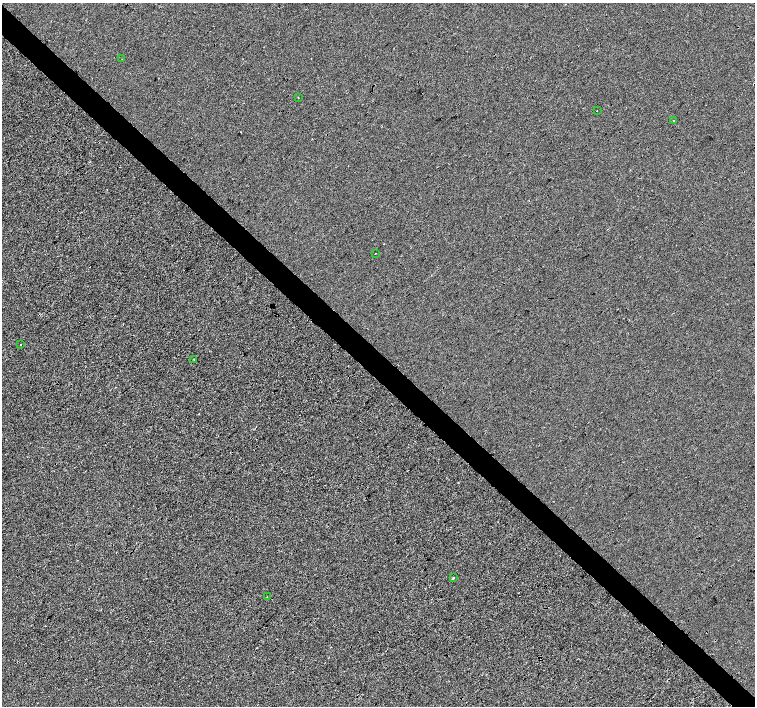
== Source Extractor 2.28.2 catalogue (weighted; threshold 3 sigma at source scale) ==
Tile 11 of 4 x 4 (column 3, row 3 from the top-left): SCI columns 3016-4520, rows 1635-3042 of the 6027 x 6019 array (HDU 1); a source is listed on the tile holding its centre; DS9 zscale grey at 2 x 2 block average (1 PNG px = mean of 2 x 2 image px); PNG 757 x 708 px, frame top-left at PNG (2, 3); each listed source drawn as its Kron ellipse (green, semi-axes under 4 px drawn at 4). Shown black and unused: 5% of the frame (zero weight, under 3 of 4 exposures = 2% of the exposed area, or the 3 px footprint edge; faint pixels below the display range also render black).
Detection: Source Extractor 2.28.2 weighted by HDU 2 'WHT'; one run over the whole footprint, this tile lists its part. Background -0.0011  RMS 0.0063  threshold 0.0285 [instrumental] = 3 sigma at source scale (4.5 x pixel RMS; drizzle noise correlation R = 1.50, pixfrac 1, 0.0396/0.0396 arcsec/px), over >= 5 px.
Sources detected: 11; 2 cosmic-ray / hot-pixel residue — neither listed nor drawn; the other 9 listed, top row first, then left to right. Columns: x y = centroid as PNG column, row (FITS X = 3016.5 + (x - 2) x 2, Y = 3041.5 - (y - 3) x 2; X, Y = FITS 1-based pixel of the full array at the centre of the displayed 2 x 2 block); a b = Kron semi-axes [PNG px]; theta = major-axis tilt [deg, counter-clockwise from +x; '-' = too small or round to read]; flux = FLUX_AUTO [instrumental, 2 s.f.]
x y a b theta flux
122 59 2 2 - 0.79
298 97 2 2 - 0.79
597 111 2 2 - 0.53
674 121 2 2 - 1.2
375 253 2 2 - 1.5
21 345 2 2 - 2.6
194 359 2 2 - 1.2
454 578 2 2 - 3.6
267 596 2 2 - 1